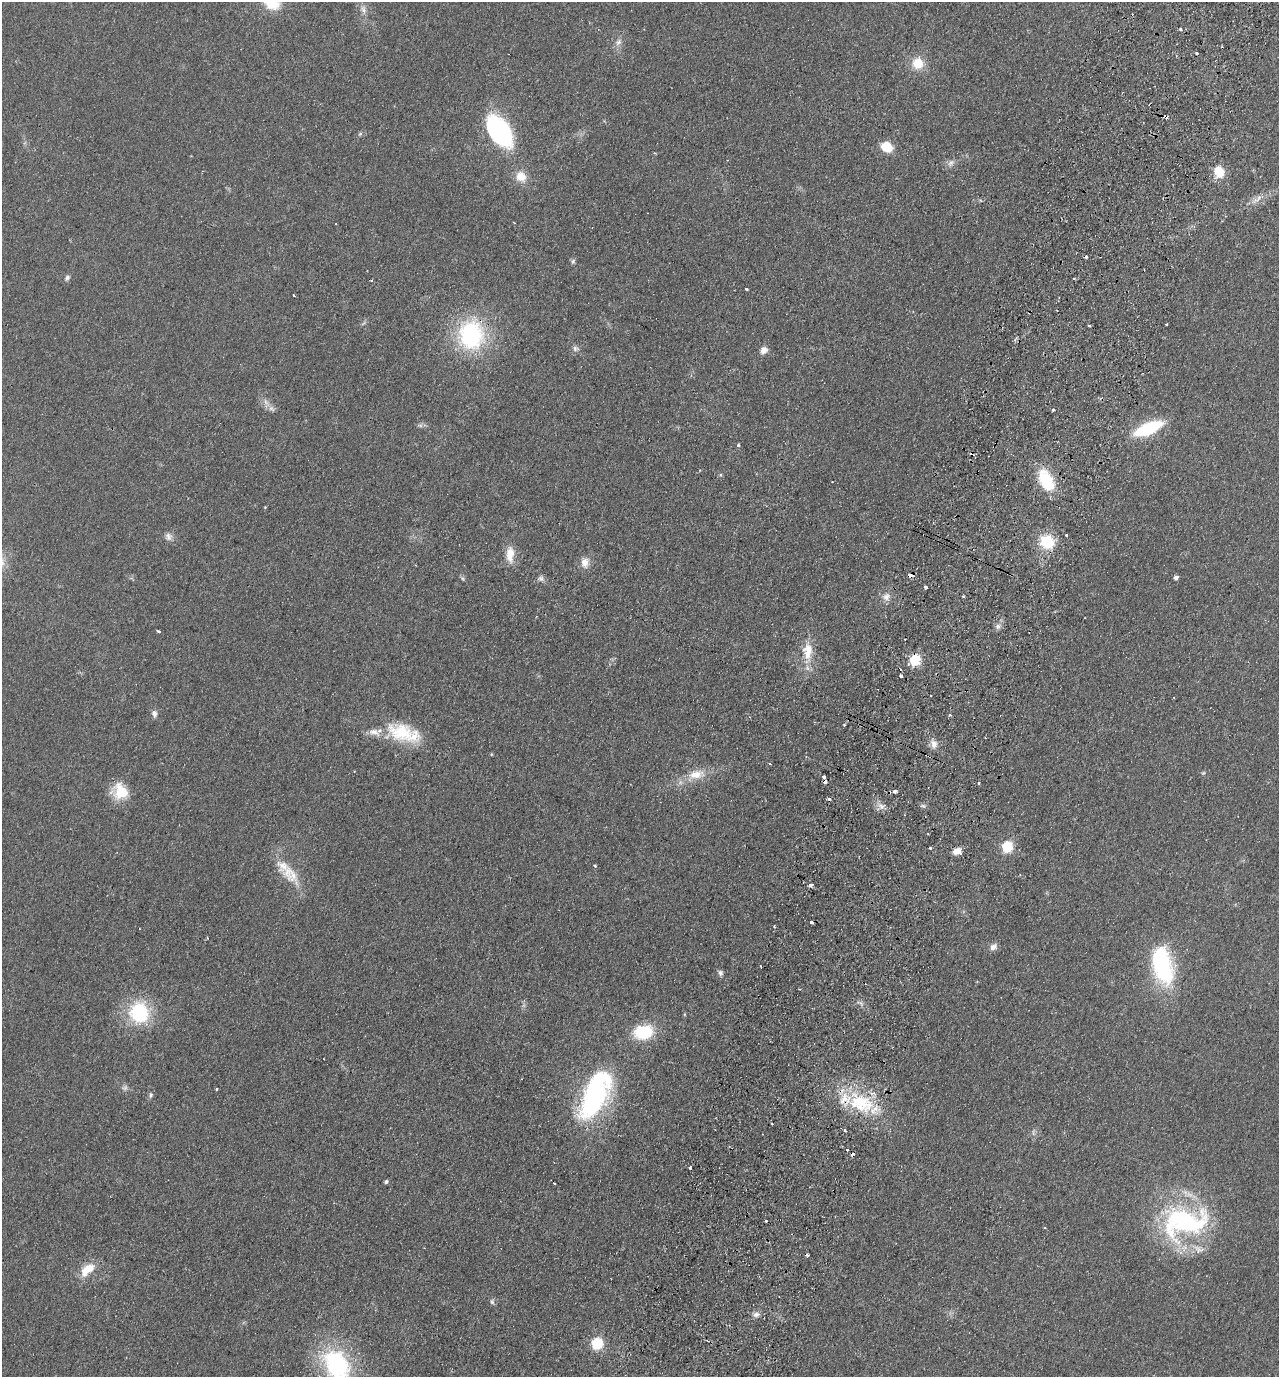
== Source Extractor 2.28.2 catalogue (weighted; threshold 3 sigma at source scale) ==
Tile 10 of 4 x 4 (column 2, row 3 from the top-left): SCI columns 1603-2879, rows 1401-2775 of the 5626 x 5551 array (HDU 1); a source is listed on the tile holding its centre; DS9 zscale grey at full resolution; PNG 1281 x 1379 px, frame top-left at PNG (2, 2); no overlay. Shown black and unused: <1% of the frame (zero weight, under 2 of 3 exposures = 3% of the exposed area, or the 3 px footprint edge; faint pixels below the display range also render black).
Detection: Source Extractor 2.28.2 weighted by HDU 2 'WHT'; one run over the whole footprint, this tile lists its part. Background 0.0879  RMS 0.0099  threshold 0.0443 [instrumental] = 3 sigma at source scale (4.5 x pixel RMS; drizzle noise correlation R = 1.50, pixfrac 1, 0.05/0.05 arcsec/px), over >= 5 px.
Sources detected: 112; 1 too faint to see at this stretch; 1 inside a brighter object's white glare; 12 cosmic-ray / hot-pixel residue — not listed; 6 inside a brighter listed object's ellipse — not listed separately; the other 92 listed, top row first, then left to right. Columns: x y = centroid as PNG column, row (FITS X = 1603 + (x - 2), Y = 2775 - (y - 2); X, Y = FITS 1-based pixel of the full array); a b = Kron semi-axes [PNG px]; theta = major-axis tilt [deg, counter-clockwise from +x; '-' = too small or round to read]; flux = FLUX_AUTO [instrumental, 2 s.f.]
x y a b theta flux
272 3 14 12 -20 35
363 10 11 5 -66 4.3
1181 29 3 3 - 3.6
618 42 10 7 50 4.5
918 63 15 15 - 18
1165 117 4 3 - 4.6
499 131 30 18 -56 140
360 134 6 4 44 1.6
886 147 10 8 -27 25
951 162 9 6 48 3.7
1219 172 11 9 -71 21
521 176 13 11 -42 14
1258 198 15 6 45 6
336 224 2 2 - 0.67
573 261 7 5 46 1.9
67 278 8 6 51 2.6
1074 279 4 2 - 1.3
746 289 3 3 - 1.9
293 295 3 2 - 0.73
1166 324 3 3 - 2.7
1089 325 3 2 - 1.7
471 335 29 25 -85 120
575 349 9 7 -16 3.4
764 350 9 8 - 6.1
271 409 10 6 -31 4.1
1053 410 3 3 - 2.3
1148 428 25 10 23 73
738 445 3 2 - 3.2
700 470 4 3 - 0.86
1046 480 27 16 -62 40
1066 535 3 2 - 1.7
168 536 11 9 -80 4.9
1047 542 14 13 - 38
510 554 24 10 88 13
585 562 14 11 -86 8.2
910 575 6 4 -10 8.7
1176 577 5 4 - 3.1
462 578 6 4 -71 1.6
541 579 9 5 -26 3
925 587 4 3 - 3
886 597 11 10 - 6.9
963 597 3 3 - 18
998 626 8 7 - 3.9
159 631 4 3 - 2.6
808 651 25 13 -90 21
914 660 6 5 - 88
901 676 3 3 - 3.9
154 714 9 7 -78 3.9
950 715 3 3 - 1.6
844 725 3 3 - 0.94
401 732 38 23 -16 50
934 744 12 8 -69 6.2
491 754 4 3 - 0.77
1203 773 6 3 18 1.1
696 775 26 12 16 20
824 777 3 3 - 2.7
978 783 4 3 - 0.98
120 791 21 18 -43 26
895 791 3 3 - 5
881 806 10 7 -36 5.5
1007 847 6 6 - 79
930 848 3 3 - 2.9
957 851 10 6 31 7.3
595 866 4 3 - 0.93
288 872 26 17 -83 24
811 885 4 3 - 4.4
811 922 4 3 - 11
774 926 3 3 - 1.4
207 938 4 2 - 0.76
993 947 10 7 29 5.3
760 966 3 2 - 1.1
1163 971 45 25 -59 82
720 973 7 6 - 2.7
861 1004 8 5 -57 2.6
139 1013 20 18 -79 74
643 1032 19 14 9 45
216 1089 3 3 - 2.4
595 1094 63 28 65 160
151 1095 7 5 75 2.2
861 1102 41 23 -38 65
844 1130 3 3 - 1.5
847 1150 3 3 - 2.2
690 1168 3 3 - 2.5
386 1182 4 3 - 2.2
1184 1222 63 38 7 170
1045 1228 3 3 - 0.94
807 1255 3 3 - 2.8
87 1269 22 11 42 18
492 1302 8 5 -63 2.2
756 1314 11 7 9 4.2
597 1343 6 6 - 100
336 1365 34 24 -57 130
Overlapping masked pixels (flux is a lower limit): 3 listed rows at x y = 1165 117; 910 575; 914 660
Isophote crosses this tile's border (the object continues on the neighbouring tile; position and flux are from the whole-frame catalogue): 2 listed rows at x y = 272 3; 336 1365